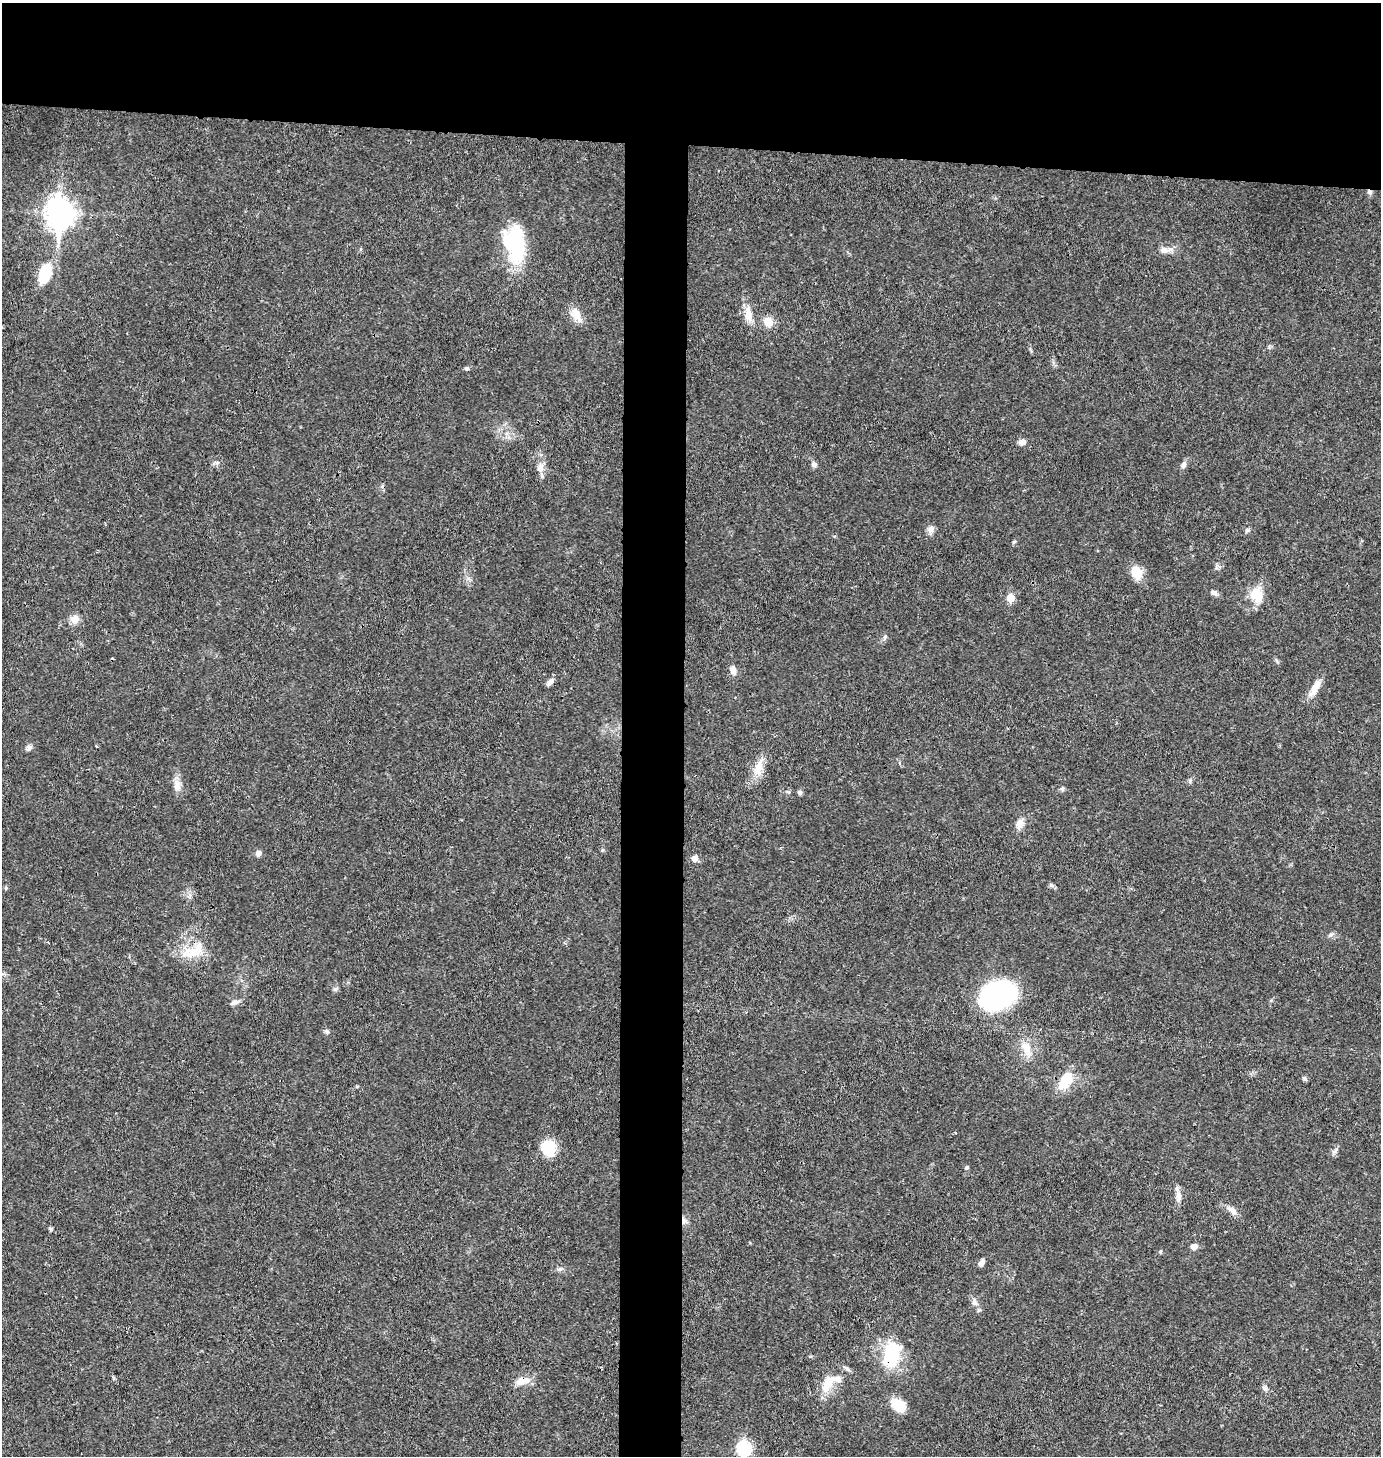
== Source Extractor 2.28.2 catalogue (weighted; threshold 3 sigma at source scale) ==
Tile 2 of 3 x 3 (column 2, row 1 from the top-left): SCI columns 1528-2906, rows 2909-4362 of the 4386 x 4366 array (HDU 1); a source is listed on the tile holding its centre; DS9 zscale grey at full resolution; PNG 1383 x 1458 px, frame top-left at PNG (2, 3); no overlay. Shown black and unused: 14% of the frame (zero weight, under 3 of 4 exposures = <1% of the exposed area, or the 3 px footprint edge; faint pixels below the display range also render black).
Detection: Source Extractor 2.28.2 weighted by HDU 2 'WHT'; one run over the whole footprint, this tile lists its part. Background 0.0234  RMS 0.0023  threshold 0.0104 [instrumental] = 3 sigma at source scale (4.5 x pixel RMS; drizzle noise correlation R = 1.50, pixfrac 1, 0.05/0.05 arcsec/px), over >= 5 px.
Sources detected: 65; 2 inside a brighter object's white glare — not listed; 1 inside a brighter listed object's ellipse — not listed separately; the other 62 listed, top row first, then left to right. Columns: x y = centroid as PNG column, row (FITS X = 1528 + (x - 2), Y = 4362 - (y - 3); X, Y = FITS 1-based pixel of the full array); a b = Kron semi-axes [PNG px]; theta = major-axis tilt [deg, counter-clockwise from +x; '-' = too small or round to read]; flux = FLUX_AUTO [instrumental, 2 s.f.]
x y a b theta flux
1370 192 7 6 - 0.61
60 213 12 9 -90 250
517 245 50 20 -88 15
1164 250 10 8 -17 1.3
45 273 24 13 72 8
576 314 17 10 -57 3
748 315 26 9 -85 2.8
768 322 11 10 - 2.8
467 368 6 5 - 0.45
1022 442 8 6 9 1.3
217 463 7 4 19 0.46
814 464 7 6 - 0.86
1184 465 11 6 68 0.85
540 468 13 9 81 1.8
930 530 10 8 19 1.1
1014 542 6 4 42 0.32
1137 573 16 12 -63 3.7
1214 593 9 6 -15 0.76
1257 595 20 16 -70 4.5
1010 598 6 5 - 4.9
75 619 10 10 - 1.9
885 637 8 5 60 0.49
733 670 11 7 -75 1.4
550 682 11 6 48 1.1
1315 688 26 8 59 2.6
29 747 9 6 46 0.69
758 768 26 11 69 3.6
1190 780 5 5 - 0.39
177 785 17 9 87 1.9
1062 789 7 5 -90 0.46
800 792 6 5 - 0.51
1020 824 13 9 69 1.9
258 853 7 7 - 0.9
694 858 7 6 - 1.4
1051 885 7 5 -15 0.47
1331 935 7 5 22 0.59
193 952 32 15 20 5.9
335 989 7 4 33 0.42
998 995 32 24 30 44
234 1002 11 6 17 0.87
327 1032 7 5 -89 0.48
1026 1048 24 11 -63 3.5
1305 1079 7 5 -40 0.46
1065 1080 22 11 60 6.5
549 1148 14 12 -65 8.5
1335 1151 10 5 39 0.65
967 1167 5 5 - 0.38
1178 1196 18 7 86 1.5
1232 1210 17 8 -41 1.6
684 1221 9 7 -86 1.1
51 1229 6 4 77 0.37
1194 1246 8 6 19 1.3
981 1263 8 5 56 1.2
560 1269 7 4 18 0.46
974 1302 9 8 - 1
891 1354 34 20 76 12
847 1369 14 3 -33 0.62
522 1381 20 9 14 2.7
827 1384 25 11 67 4.6
1265 1388 9 6 90 0.7
898 1405 17 12 -37 4.9
744 1448 8 7 - 34
Overlapping masked pixels (flux is a lower limit): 4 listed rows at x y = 1370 192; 684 1221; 891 1354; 522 1381
Isophote crosses this tile's border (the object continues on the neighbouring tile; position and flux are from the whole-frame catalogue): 1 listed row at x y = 744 1448
Unlisted compact peaks at least as high as the median listed source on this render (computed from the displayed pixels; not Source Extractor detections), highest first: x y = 1247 530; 602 850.